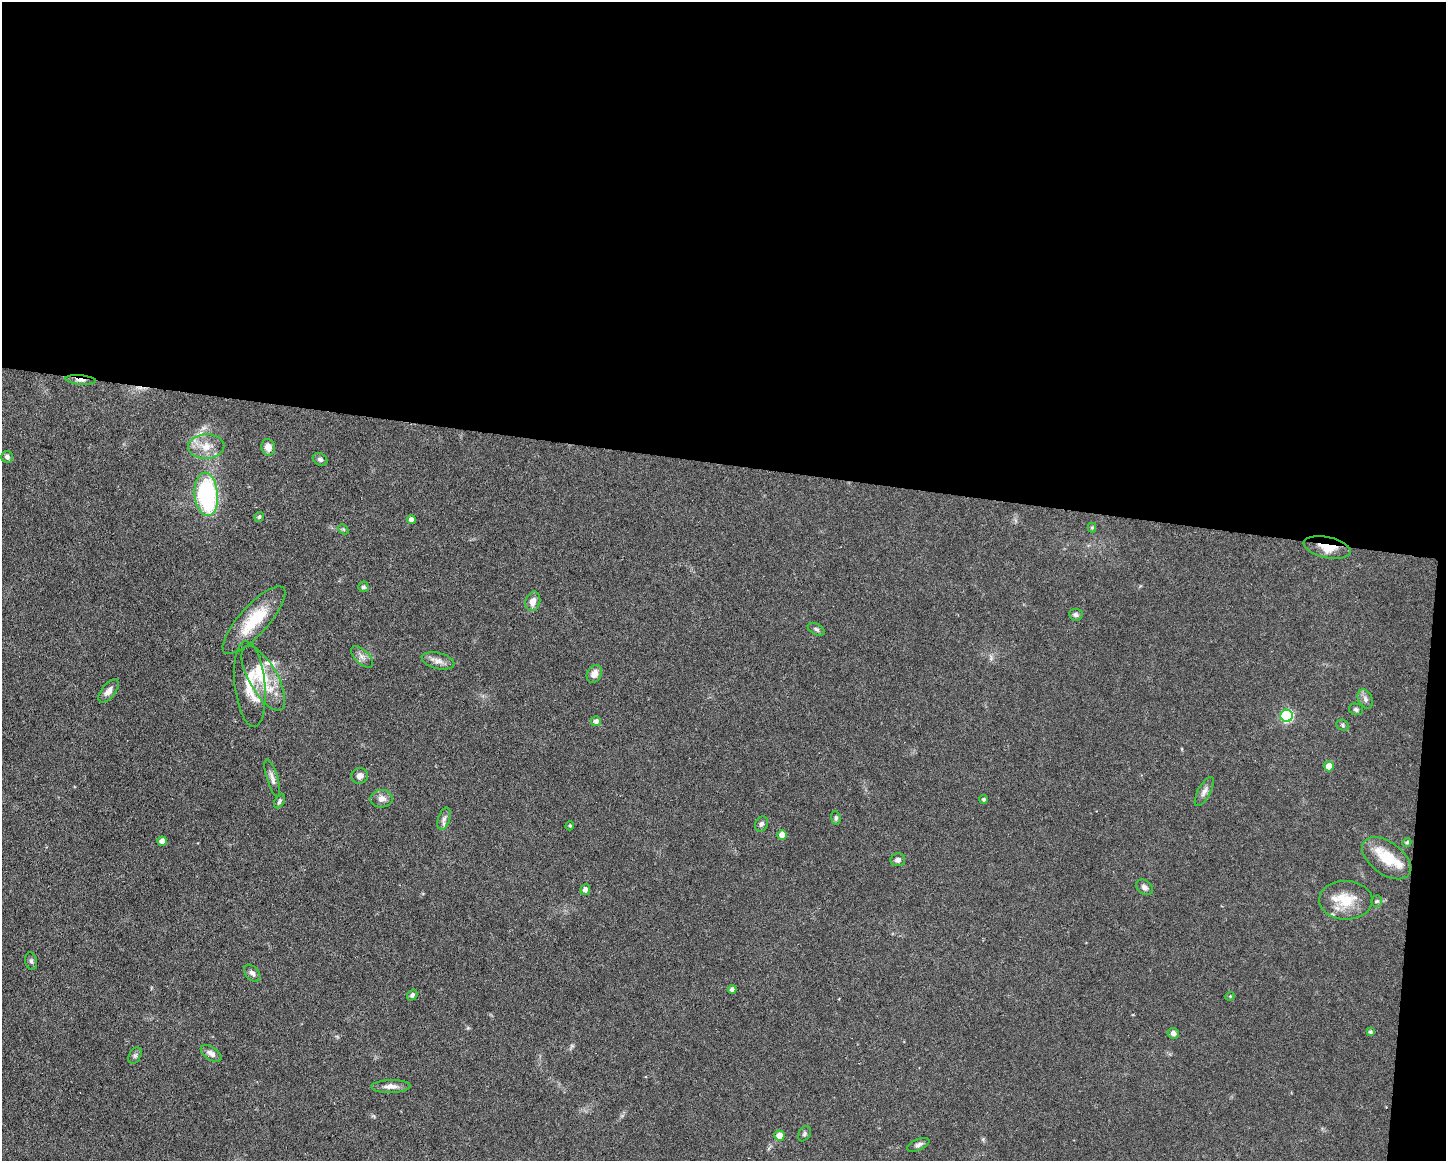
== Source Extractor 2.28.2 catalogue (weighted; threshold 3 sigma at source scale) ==
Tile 3 of 3 x 4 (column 3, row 1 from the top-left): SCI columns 3110-4553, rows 3479-4637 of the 4662 x 4637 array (HDU 1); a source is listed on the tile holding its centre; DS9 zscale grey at full resolution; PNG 1448 x 1163 px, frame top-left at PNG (2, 2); each listed source drawn as its Kron ellipse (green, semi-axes under 4 px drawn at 4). Shown black and unused: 41% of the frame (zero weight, under 3 of 6 exposures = <1% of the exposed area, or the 3 px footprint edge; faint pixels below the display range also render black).
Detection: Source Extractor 2.28.2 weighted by HDU 2 'WHT'; one run over the whole footprint, this tile lists its part. Background 0.0934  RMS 0.0049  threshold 0.0202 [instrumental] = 3 sigma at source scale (4.09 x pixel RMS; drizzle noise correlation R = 1.36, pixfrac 0.8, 0.05/0.05 arcsec/px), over >= 5 px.
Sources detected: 64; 4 inside a brighter listed object's ellipse — not listed separately; the other 60 listed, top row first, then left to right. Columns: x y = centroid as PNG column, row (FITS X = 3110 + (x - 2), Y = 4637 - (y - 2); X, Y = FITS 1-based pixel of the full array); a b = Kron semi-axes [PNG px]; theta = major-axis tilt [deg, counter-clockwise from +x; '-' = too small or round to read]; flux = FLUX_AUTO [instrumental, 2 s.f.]
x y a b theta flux
81 380 15 4 -5 2.7
206 447 18 12 3 7.4
268 447 8 7 - 4
7 457 6 6 - 1.6
320 459 8 6 -30 1.3
206 494 22 11 -85 63
259 517 5 4 - 0.89
411 520 4 4 - 2
1092 527 5 4 - 0.59
343 529 6 4 -44 0.69
1327 547 24 10 -12 7.9
363 587 5 5 - 0.97
533 601 10 7 74 3.4
1076 615 7 6 - 1.4
254 620 44 14 48 20
816 629 9 5 -30 1.1
362 657 14 7 -45 2.5
438 661 17 8 -14 3.1
594 674 9 7 61 3.6
263 678 36 14 -61 18
250 684 43 15 -84 14
109 691 14 6 51 3.1
1365 699 10 7 -64 1.8
1356 709 7 5 -11 1
1287 716 6 6 - 50
596 721 5 5 - 1.5
1343 725 6 5 - 0.85
1329 766 5 5 - 4.6
360 776 8 8 - 2.2
272 778 19 5 -73 2.3
1204 791 16 6 62 2.3
382 799 11 9 4 2.7
984 799 4 4 - 0.96
279 801 7 4 60 0.92
836 818 7 4 -83 0.9
444 819 11 6 71 1.9
761 824 8 6 65 1.4
570 826 5 4 - 0.57
782 835 5 5 - 5
162 841 4 4 - 3.7
1407 842 5 4 - 0.76
1386 858 28 16 -37 14
898 860 7 6 - 1.7
1144 887 9 6 -40 1.8
585 890 5 5 - 2.1
1346 900 26 19 -1 13
1377 901 5 5 - 0.74
31 961 9 6 -80 0.98
252 973 10 6 -46 1.7
732 989 4 4 - 1.2
412 995 6 4 53 0.99
1230 996 4 3 - 0.44
1370 1032 4 4 - 0.88
1173 1033 6 5 - 1.8
211 1053 12 6 -35 2.4
135 1055 9 6 63 1.2
391 1086 19 6 2 3.2
804 1134 8 5 61 1
779 1135 5 5 - 5
918 1145 12 5 25 1.7
Overlapping masked pixels (flux is a lower limit): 2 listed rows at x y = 81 380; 1327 547